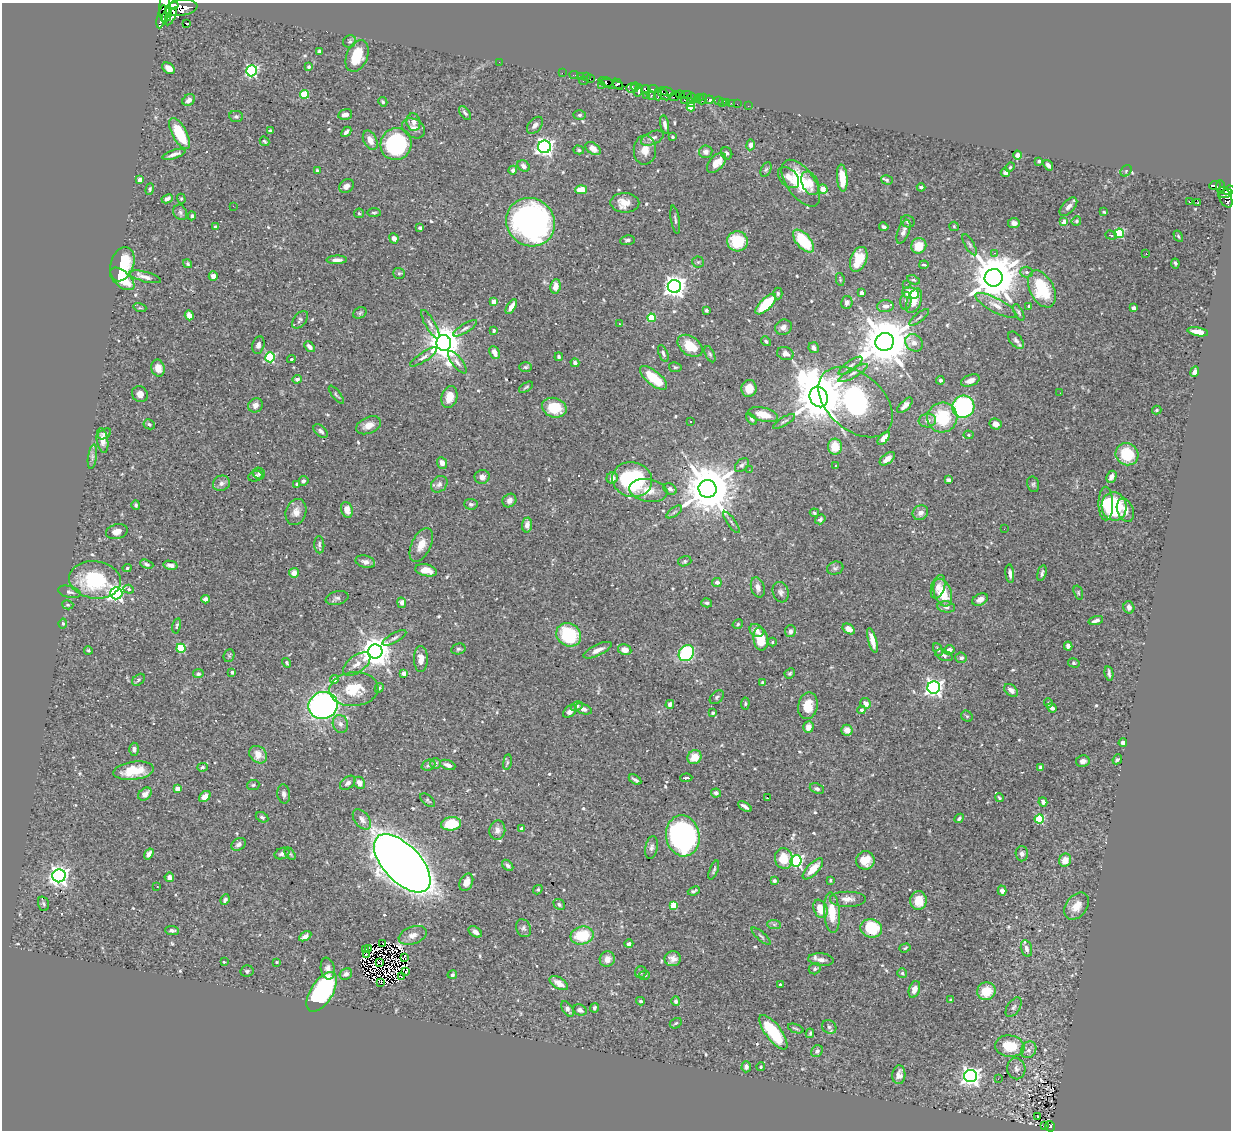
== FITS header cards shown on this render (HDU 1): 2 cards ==
NAXIS1  =                 1229
NAXIS2  =                 1128

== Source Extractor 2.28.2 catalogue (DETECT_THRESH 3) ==
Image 1229 x 1128 px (HDU 1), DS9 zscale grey, 1 PNG px = 1 image px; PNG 1233 x 1132 px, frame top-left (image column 1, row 1128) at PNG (2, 3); each listed source drawn as its Kron ellipse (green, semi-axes under 4 px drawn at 4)
Background 0.462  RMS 0.0092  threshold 0.0276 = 3 sigma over >= 5 px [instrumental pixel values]
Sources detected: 600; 6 with non-positive FLUX_AUTO (blend fragments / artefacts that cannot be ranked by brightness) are neither listed nor drawn; of the other 594, the 500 brightest by FLUX_AUTO listed and drawn (94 fainter detections omitted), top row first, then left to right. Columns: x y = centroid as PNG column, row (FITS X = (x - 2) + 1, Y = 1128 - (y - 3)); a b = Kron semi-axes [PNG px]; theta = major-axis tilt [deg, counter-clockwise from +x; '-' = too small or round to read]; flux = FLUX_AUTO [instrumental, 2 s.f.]
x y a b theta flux
174 5 4 4 - 1400
165 7 15 5 88 2600
181 8 16 8 8 6900
167 15 7 3 67 1500
162 17 12 4 78 1300
171 17 10 3 61 1600
187 24 3 2 - 6.9
350 41 7 6 - 1.3
320 51 4 3 - 3
357 56 16 10 66 18
499 62 2 2 - 66
309 67 4 4 - 1.2
168 68 7 5 -36 3.9
252 71 5 5 - 98
562 73 2 2 - 9
574 75 4 2 - 19
580 76 2 2 - 8.7
586 77 3 2 - 5.5
590 78 3 2 - 28
583 81 4 2 - 87
606 82 8 3 -19 470
611 84 12 4 -11 480
618 84 6 4 -45 590
601 85 2 2 - 7.9
635 87 4 3 - 160
632 88 6 5 - 420
653 89 5 2 - 200
639 90 6 4 70 630
646 90 5 4 - 510
667 92 8 3 -18 91
304 94 4 4 - 23
658 94 6 2 -89 43
663 94 7 3 -47 400
646 95 2 2 - 18
651 95 4 4 - 500
680 95 4 3 - 360
686 95 5 3 - 24
675 96 5 3 - 310
692 97 5 3 - 40
700 97 3 3 - 21
703 99 5 2 - 37
189 100 7 5 34 3.1
684 100 3 3 - 150
697 100 4 3 - 27
709 100 4 3 - 680
718 101 3 3 - 100
383 102 5 4 - 1.1
690 102 2 2 - 8
726 102 4 3 - 43
722 103 4 3 - 7.6
731 103 2 2 - 5.7
737 104 2 2 - 11
748 106 2 2 - 5.4
691 107 4 4 - 16
465 113 8 4 -53 1.6
345 114 7 5 12 3.3
580 115 6 4 3 1.2
236 116 7 5 -9 1.3
413 122 9 7 -80 2.9
535 125 10 6 49 2.1
665 125 9 4 -79 2.3
414 128 12 9 -33 3.9
270 131 4 3 - 0.98
346 132 6 3 46 1.8
179 133 17 7 -62 25
673 137 3 3 - 0.85
652 138 12 6 22 3.2
370 140 10 6 -63 4.9
265 141 5 3 - 0.93
396 144 16 15 - 78
751 145 5 4 - 2.3
544 147 6 6 - 260
593 149 8 5 -34 5.2
579 150 5 4 - 0.91
645 150 15 11 88 7.6
706 152 6 6 - 2.7
727 153 6 5 - 1.4
174 154 12 3 17 2.7
1017 155 4 4 - 3.2
1039 161 3 3 - 1.2
716 163 12 7 47 9
1048 165 6 4 -51 1.9
524 166 6 5 - 2.4
1010 167 4 4 - 0.81
766 169 7 5 62 1.1
513 170 4 4 - 1.7
317 171 4 3 - 1.9
1126 171 6 5 - 1.1
1005 173 4 4 - 1.4
788 178 12 8 -45 4.3
842 178 13 5 -85 10
140 180 4 3 - 3.8
887 180 6 4 -15 0.95
801 183 27 13 -55 25
810 183 12 8 -65 5.6
346 186 8 6 43 3.2
1215 186 6 3 5 160
921 187 4 3 - 1.2
1220 187 7 4 -87 230
150 189 6 4 71 1
823 189 5 4 - 11
581 190 6 4 1 11
1229 190 6 4 23 490
1225 193 7 3 16 330
1225 197 11 6 -63 420
167 199 6 4 27 2.5
181 199 5 4 - 0.76
1189 202 3 2 - 5.8
625 203 14 10 -1 6.7
1198 203 4 3 - 1.2
233 206 2 2 - 12
1068 207 11 6 47 3.3
180 212 8 6 -60 1.7
1104 212 4 3 - 0.86
359 213 5 4 - 0.77
374 213 7 3 0 1
192 216 4 4 - 1.6
675 220 14 3 -80 1.4
908 221 7 6 - 1.5
1076 221 5 4 - 1.1
530 222 25 23 -44 210
1064 222 4 4 - 7
1014 223 6 5 - 3
954 226 5 4 - 0.8
215 227 4 3 - 2.2
884 227 5 3 - 1.6
420 228 4 3 - 1.5
903 232 12 6 69 3.1
1119 233 5 4 - 41
1111 235 6 3 -19 1.3
1178 236 6 4 -60 0.78
394 238 5 4 - 2.7
627 240 7 5 7 1.4
737 241 10 10 - 22
803 241 14 7 -49 30
970 245 12 4 -60 1.7
919 246 8 7 - 11
994 253 3 2 - 1.6
1146 254 3 2 - 1
859 259 13 8 69 15
337 260 10 4 1 3.1
698 262 6 5 - 0.87
1175 263 5 3 - 1.1
122 264 17 11 71 23
188 264 5 4 - 1
924 265 4 2 - 0.86
1027 272 6 5 - 1.4
399 273 6 5 - 1
213 276 4 4 - 3.9
145 277 16 5 -15 4
994 278 9 8 - 3100
122 279 14 7 -41 18
840 279 6 4 -81 0.82
913 280 6 4 -24 0.96
906 284 2 2 - 1.8
555 286 7 5 84 5.1
674 286 6 6 - 440
1042 289 20 12 -63 36
778 293 6 4 -90 1.1
861 293 4 3 - 3.6
911 293 8 6 -12 18
906 301 9 5 83 1.7
914 301 13 7 68 5.3
494 302 4 4 - 5.6
847 303 6 5 - 2.8
766 304 13 5 45 25
996 305 23 7 -28 6.4
885 306 8 6 5 2.3
1029 306 3 3 - 1.1
511 307 8 4 58 3.8
140 308 6 4 -17 0.86
1133 308 4 3 - 1.7
706 310 3 3 - 1.7
1019 312 9 3 -63 1.1
360 313 7 5 24 1.2
189 315 5 4 - 5
919 317 12 2 39 1.1
651 318 4 4 - 23
300 320 10 6 49 1.7
430 324 16 5 -61 2.4
619 324 3 3 - 1.6
783 327 8 7 - 3
465 328 13 4 32 2.3
494 330 3 3 - 0.94
1198 332 10 4 -10 5.8
1016 340 10 5 -51 2.1
766 341 5 4 - 1.2
885 342 9 8 - 3800
444 343 8 7 - 1500
914 343 9 8 - 3.9
258 345 9 6 78 2
690 346 14 9 -36 13
309 347 6 4 -49 2.2
814 348 5 5 - 2.9
495 352 7 5 -67 4.4
663 353 9 4 -68 1.7
710 354 8 4 -65 1.2
785 354 8 6 -16 3.8
270 357 5 5 - 49
424 357 16 4 33 2.3
559 357 4 3 - 0.95
291 359 4 3 - 0.94
457 362 13 5 -52 2.5
575 363 4 4 - 2
850 366 14 5 35 2.2
525 367 6 5 - 1.1
675 367 6 4 -10 0.97
158 368 8 6 -76 5.2
1195 372 5 4 - 2.5
853 373 16 4 30 2.9
654 378 16 7 -39 19
297 379 5 4 - 1.8
940 380 4 4 - 1.3
970 381 10 5 20 4
526 387 8 3 32 0.92
749 388 8 7 - 7.1
1060 393 2 2 - 1.2
140 394 8 7 - 3.3
336 395 11 4 -52 1.1
449 397 11 7 75 7.5
819 397 10 8 -64 4200
856 402 43 28 -41 93
255 405 7 7 - 3.5
905 405 10 4 45 3.1
963 407 11 11 - 85
554 408 12 9 -16 18
1157 410 5 4 - 0.92
763 415 15 7 -14 9.9
942 418 15 15 - 31
752 419 6 3 -52 1.1
927 420 9 7 5 2.7
690 421 3 2 - 0.82
784 421 12 4 30 1.5
149 424 6 5 - 1.2
996 424 6 5 - 3
369 425 13 8 23 5.1
321 431 8 5 -42 2
104 434 7 4 29 1.4
968 435 5 4 - 0.79
884 438 8 4 49 5.5
102 440 12 5 -80 4
835 447 8 7 - 11
1127 454 11 11 - 22
92 457 12 4 82 1.9
887 459 9 5 38 4
442 463 6 5 - 3.1
742 465 8 5 47 1.4
835 466 3 2 - 0.95
749 470 2 2 - 2.5
259 474 6 5 - 1.4
255 476 7 5 23 1.6
482 477 7 7 - 2.9
1111 477 6 4 63 3.5
612 478 6 5 - 3.9
632 480 20 17 -15 65
948 480 4 4 - 1.9
303 481 5 4 - 1.5
221 483 9 7 28 2.5
297 484 4 4 - 0.92
439 484 9 7 45 2.5
1033 484 8 6 -77 1.3
670 489 7 5 -34 1.8
707 489 9 9 - 3900
648 490 19 11 -9 9.5
509 500 7 6 - 2.5
1106 503 17 7 -89 11
471 504 7 5 -5 1.4
136 505 5 4 - 1.1
1114 506 14 12 -78 43
347 510 8 5 -71 6.1
1125 510 12 8 -68 4.4
296 512 13 10 74 5.1
674 512 9 4 36 1.3
814 513 5 3 - 0.84
920 513 8 7 - 4.1
820 519 5 4 - 1.5
731 522 13 3 -54 1.3
527 525 7 5 87 3.6
1004 529 2 2 - 2
117 532 11 7 15 4
319 545 8 5 -86 1.7
421 545 18 9 65 7.1
685 561 7 5 15 1
365 562 10 6 -15 2.7
147 564 7 4 -19 1.4
170 565 7 4 -12 2.8
127 568 4 4 - 0.84
835 568 8 6 15 1.5
426 570 11 6 -13 6.3
294 573 5 5 - 4.5
1042 573 8 4 75 1.7
1010 574 9 4 -83 2.3
95 580 26 18 -7 44
717 582 5 4 - 2.5
758 587 10 6 -73 3.1
938 587 12 6 72 3.5
129 589 5 4 - 0.9
69 592 11 6 -13 2.3
781 592 10 8 -71 2.3
116 593 6 6 - 200
943 593 14 8 -71 17
1078 593 7 4 -72 0.91
337 598 11 6 12 2
206 599 4 4 - 3
980 599 8 5 27 3.4
402 603 5 4 - 2.6
707 603 5 4 - 1.2
68 605 6 4 -15 0.92
946 607 9 5 -8 2.2
1129 607 6 5 - 2.2
1096 620 7 3 16 2.4
63 623 5 4 - 0.94
738 624 5 4 - 0.97
177 626 8 4 78 0.86
849 629 7 4 -33 5
757 630 7 6 - 3.8
790 631 6 5 - 2.6
569 635 13 11 -33 37
394 638 13 5 29 1.9
761 639 11 7 -82 14
872 640 13 4 -75 5.1
772 642 4 4 - 0.76
1068 646 4 4 - 1.7
181 648 4 4 - 32
458 649 7 5 14 1.2
938 649 7 4 -65 1.2
88 650 4 3 - 0.84
598 650 15 5 25 4.6
625 650 7 5 -11 4.8
949 650 5 4 - 3.1
375 652 7 7 - 1200
686 653 8 7 - 66
944 655 9 5 -23 1.7
229 656 6 5 - 0.87
961 658 6 5 - 1.8
421 659 13 7 -89 5.1
287 663 5 4 - 0.82
1074 663 6 4 -16 0.95
357 664 16 8 38 5.4
232 672 3 3 - 2.1
404 673 4 4 - 5.3
790 673 5 4 - 0.95
1109 673 7 2 -80 1.4
198 674 5 4 - 1.2
334 679 4 4 - 5.8
139 680 7 5 42 1.1
763 683 4 4 - 1.2
934 687 6 6 - 260
379 688 5 3 - 0.77
354 689 25 17 5 19
1011 690 8 5 -39 3.1
717 697 8 5 42 1.3
866 703 5 5 - 4
1048 703 5 3 - 0.92
670 704 4 4 - 2.2
745 704 6 4 85 0.86
323 705 15 13 19 230
577 706 6 4 29 1.2
808 706 13 9 80 11
1052 708 5 3 - 2.2
583 709 9 5 -20 3
861 710 4 4 - 1.8
570 711 8 5 40 2.8
713 713 3 3 - 1.8
967 716 6 5 - 1.1
340 724 9 7 -70 2.7
808 727 6 5 - 4.5
847 730 5 5 - 4.2
1123 743 4 4 - 2.2
134 749 6 5 - 1.8
258 755 10 8 -41 6.9
694 757 7 6 - 11
1117 759 5 4 - 1.1
1083 761 7 5 10 2.6
507 762 8 4 82 0.88
435 764 5 5 - 1.9
428 765 7 5 21 1.3
448 765 8 4 -21 2.9
202 767 5 4 - 0.92
1041 768 4 3 - 3.1
134 771 20 9 7 17
686 778 6 3 4 1.6
635 780 7 3 -30 1.7
348 783 9 5 39 2.4
359 783 6 5 - 4
253 785 6 5 - 0.96
178 788 4 4 - 5.3
817 789 7 5 -21 1.7
716 793 5 4 - 1.7
145 794 7 5 42 4.2
284 794 9 6 -84 2.1
205 797 6 4 40 5.7
767 798 3 2 - 1.5
999 798 4 3 - 0.82
428 800 8 5 -44 1.1
1043 802 4 4 - 2.3
745 806 7 3 -34 2.3
262 817 6 4 -28 1.3
959 818 5 4 - 1.3
362 819 11 7 -51 3.8
1039 819 4 4 - 37
451 824 10 6 8 22
522 829 4 3 - 3.1
497 830 10 8 80 3.2
683 836 20 16 -78 170
238 844 8 5 34 2.5
651 848 11 6 78 2.2
149 854 6 4 53 2.6
282 854 7 5 22 2.2
290 854 7 4 -53 0.95
1022 854 7 6 - 2.2
784 858 10 9 - 12
865 860 9 9 - 8
1065 860 6 6 - 6.2
796 861 5 5 - 110
402 863 36 18 -47 1400
508 865 6 4 -45 1.8
813 869 13 5 46 8.3
714 870 10 3 69 1.1
59 876 6 6 - 350
169 877 5 4 - 2.5
830 880 4 3 - 0.82
774 881 4 3 - 1.5
466 882 9 6 64 5
157 887 3 2 - 1.8
538 890 5 4 - 0.9
1002 890 5 4 - 2.4
694 891 6 3 21 1.2
848 899 18 7 0 4.6
225 900 5 4 - 1.8
918 901 9 8 - 9.1
43 904 7 5 -73 1.1
559 904 6 5 - 1.2
673 905 4 4 - 18
1077 906 15 10 52 8
820 909 9 6 -66 11
832 913 20 8 -86 15
774 924 7 4 -1 1.6
523 928 9 7 -64 2
871 928 11 9 -16 31
172 930 7 4 -5 1.5
475 932 7 4 -34 2.8
413 935 15 8 20 4.8
305 936 7 4 30 2.8
582 936 11 9 12 22
761 936 12 4 -42 1.3
383 943 3 2 - 1.3
629 944 4 4 - 1.7
369 948 3 2 - 1.7
905 948 6 4 19 0.93
1026 949 8 5 -76 2.9
366 950 2 2 - 0.75
366 954 3 2 - 1
405 957 4 3 - 0.77
607 959 8 7 - 4.9
673 959 8 7 - 3.7
821 960 13 6 -6 3.3
224 962 3 3 - 0.88
277 962 3 3 - 0.85
379 962 3 2 - 0.81
328 969 11 7 -79 2.9
815 969 6 5 - 1.2
247 971 6 5 - 1.2
405 971 3 3 - 0.91
641 972 6 5 - 1.2
902 973 5 5 - 1
346 974 7 5 29 2.2
452 975 5 4 - 1.6
644 975 5 4 - 1.4
401 976 3 2 - 1.5
381 982 3 2 - 270
559 983 10 5 -32 6.1
780 984 3 3 - 0.97
914 989 9 5 71 4
986 991 9 8 - 14
322 992 22 11 58 95
951 1000 3 3 - 1.6
640 1001 4 3 - 0.79
676 1001 5 4 - 1.5
1014 1007 11 6 57 2.1
594 1008 5 4 - 1.4
568 1009 8 5 -57 2.4
580 1010 7 5 -24 2.2
676 1023 6 5 - 1
829 1027 7 6 - 1.8
796 1028 8 3 -20 0.84
773 1032 21 8 -53 29
810 1033 5 3 - 0.88
1010 1046 15 10 -6 19
1029 1050 9 7 56 3.3
817 1051 6 5 - 2
746 1067 5 4 - 1.9
761 1067 4 4 - 0.76
1016 1069 11 9 -79 2.2
899 1075 9 6 87 3.7
970 1076 6 6 - 310
998 1079 2 2 - 4.3
1037 1116 3 3 - 2.1
1044 1126 3 3 - 1.7
1050 1126 5 5 - 48
At the frame edge (FLAGS 8, measured only in part): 2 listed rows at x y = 165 7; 1229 190
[94 fainter detections neither listed nor drawn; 6 non-positive-flux detections neither listed nor drawn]